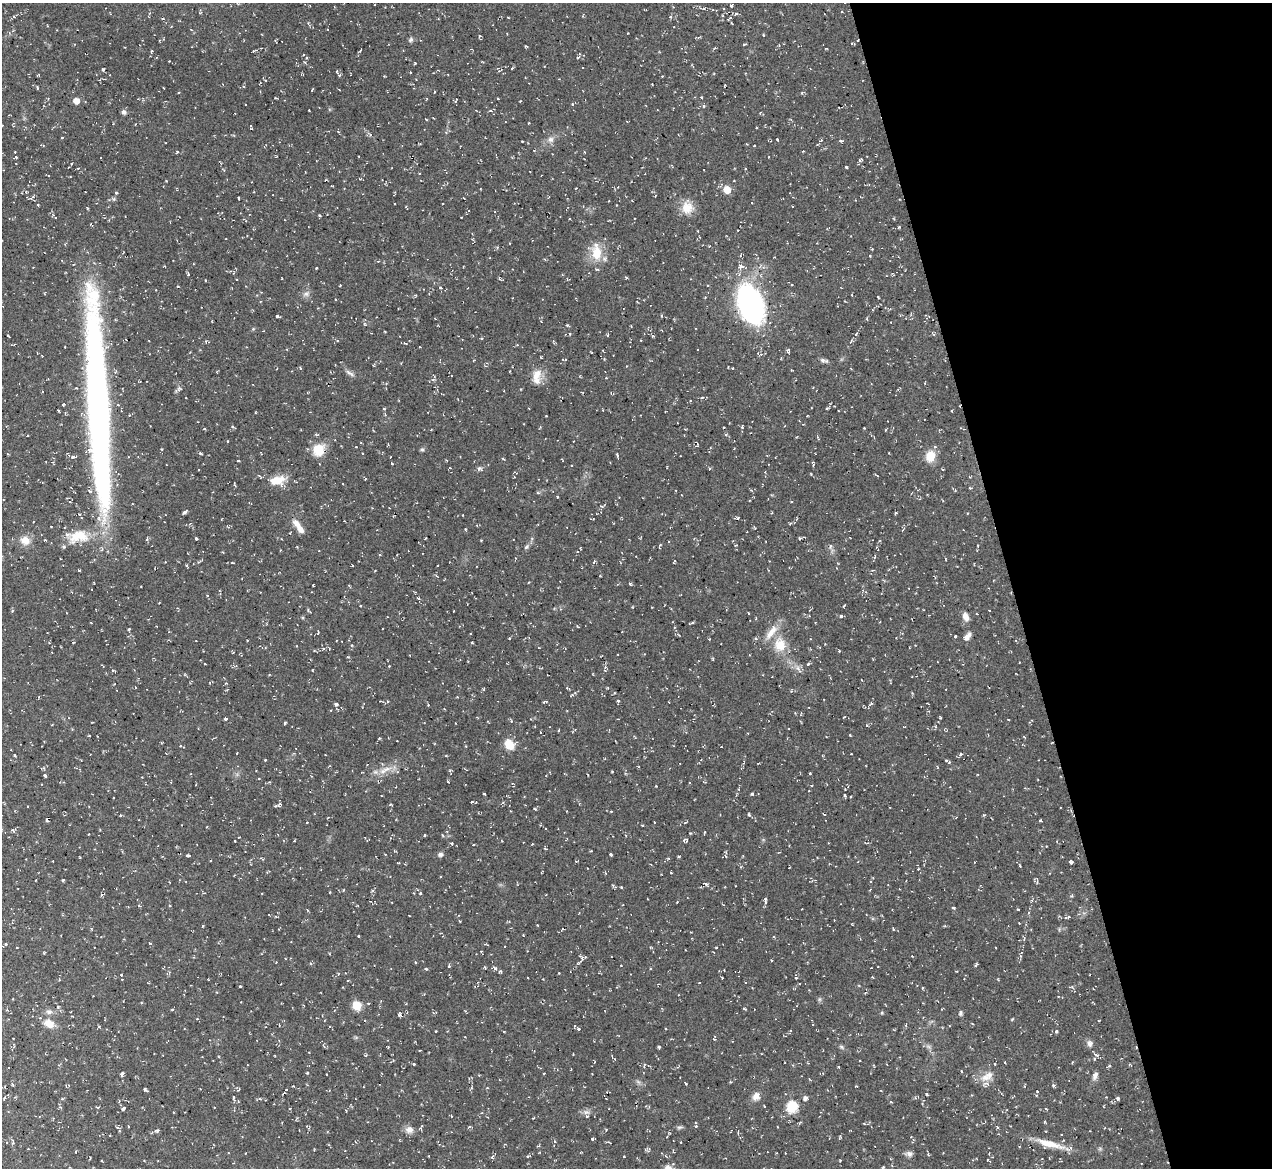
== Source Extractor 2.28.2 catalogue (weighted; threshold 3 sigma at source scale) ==
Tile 12 of 4 x 4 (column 4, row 3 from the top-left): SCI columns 3873-5142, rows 1320-2485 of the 5142 x 5088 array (HDU 1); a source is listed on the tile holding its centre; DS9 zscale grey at full resolution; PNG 1274 x 1170 px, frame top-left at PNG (2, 3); no overlay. Shown black and unused: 21% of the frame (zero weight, under 2 of 3 exposures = <1% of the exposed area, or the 3 px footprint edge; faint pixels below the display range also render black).
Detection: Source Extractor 2.28.2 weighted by HDU 2 'WHT'; one run over the whole footprint, this tile lists its part. Background 0.0534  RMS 0.0089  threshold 0.0399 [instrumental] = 3 sigma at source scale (4.5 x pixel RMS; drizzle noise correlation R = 1.50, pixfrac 1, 0.05/0.05 arcsec/px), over >= 5 px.
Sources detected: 327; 15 cosmic-ray / hot-pixel residue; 1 long thin detection or spike segment (spike, bleed or trail) — not listed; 4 inside a brighter listed object's ellipse — not listed separately; the other 307 listed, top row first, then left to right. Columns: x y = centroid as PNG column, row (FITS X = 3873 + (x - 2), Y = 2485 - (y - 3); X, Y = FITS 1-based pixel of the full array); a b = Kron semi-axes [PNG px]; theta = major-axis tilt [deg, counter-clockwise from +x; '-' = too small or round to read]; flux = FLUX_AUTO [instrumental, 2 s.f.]
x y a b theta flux
731 6 4 3 - 1.4
842 11 3 3 - 0.79
508 17 3 2 - 0.53
163 18 4 2 - 0.89
191 29 4 2 - 0.64
480 36 3 3 - 1.4
411 40 7 6 - 1.8
744 44 3 2 - 1.1
526 46 3 3 - 0.78
255 50 8 3 24 1.1
578 57 5 4 - 1.4
415 63 3 2 - 0.81
512 68 3 3 - 0.79
103 69 3 3 - 1.6
410 72 3 2 - 0.79
338 73 10 3 -59 1.6
662 76 3 2 - 0.6
652 84 3 2 - 0.56
37 88 4 2 - 0.71
164 88 3 2 - 0.51
179 92 3 3 - 0.71
701 97 3 2 - 0.77
498 99 3 2 - 0.66
76 101 5 5 - 8
572 104 4 4 - 0.92
309 110 3 2 - 0.72
492 110 8 3 26 1.2
124 112 6 5 - 2.4
235 113 3 2 - 0.64
426 119 4 2 - 0.58
791 120 4 3 - 0.92
627 121 3 2 - 0.69
338 131 4 3 - 0.93
62 137 3 2 - 0.65
551 139 9 8 - 3.7
777 139 3 2 - 0.97
821 140 4 4 - 1.2
841 141 5 3 - 1.3
754 146 2 2 - 0.71
803 151 3 2 - 0.86
15 152 2 2 - 0.61
177 152 4 3 - 0.9
16 157 4 3 - 0.93
860 160 6 3 40 1.2
846 167 3 3 - 1.1
745 169 3 2 - 0.76
331 186 3 2 - 0.56
727 190 7 6 - 11
116 193 4 3 - 0.98
31 198 7 3 42 1.6
239 198 3 3 - 1.8
38 205 3 2 - 0.68
792 206 2 2 - 0.61
687 208 17 15 88 12
320 216 4 3 - 0.99
461 217 2 2 - 0.53
899 227 5 3 - 0.87
738 230 2 2 - 0.71
605 239 3 3 - 0.74
597 253 16 11 -85 19
741 266 12 4 -16 3.3
317 268 3 2 - 1.2
596 269 5 4 - 1.2
188 274 4 3 - 1.2
626 277 4 3 - 0.9
499 278 5 4 - 1
206 280 3 2 - 0.97
340 285 3 2 - 0.61
707 285 3 2 - 0.59
178 286 3 2 - 0.7
440 288 4 4 - 1.5
306 294 7 6 - 2.9
878 297 3 2 - 0.7
512 298 3 2 - 0.59
335 299 3 2 - 0.86
751 304 21 13 -70 360
277 316 4 3 - 1.5
867 319 4 3 - 0.76
365 324 5 3 - 0.98
567 325 4 4 - 0.96
631 326 3 2 - 0.64
856 334 5 3 - 0.98
607 335 5 3 - 0.8
788 351 5 4 - 1.4
823 360 9 5 -12 2.4
300 368 4 3 - 0.83
791 370 2 2 - 0.55
349 373 15 4 -35 2.7
536 375 18 12 68 11
925 383 3 2 - 0.68
702 397 5 3 - 0.74
186 398 2 2 - 0.52
384 409 4 3 - 0.81
952 411 3 2 - 0.7
742 426 5 3 - 1.1
232 427 5 3 - 0.97
540 427 4 3 - 0.79
724 427 2 2 - 0.69
204 429 3 3 - 0.82
885 430 4 2 - 0.6
228 441 3 2 - 0.61
318 450 15 14 - 17
422 450 6 4 -1 1.3
200 453 4 3 - 1.1
617 455 6 3 -69 0.82
930 456 12 10 77 14
73 457 5 3 - 1.1
503 459 4 2 - 0.65
392 463 3 2 - 0.9
813 464 6 3 -60 1
710 468 3 3 - 1.1
479 469 7 6 - 2
942 469 3 2 - 0.84
277 480 14 10 3 17
234 484 6 2 -75 0.97
970 488 4 3 - 0.79
557 497 3 2 - 0.62
600 506 5 3 - 1
184 512 6 3 41 2.5
895 513 3 3 - 1.1
463 515 2 2 - 0.46
738 517 4 2 - 0.65
296 523 11 7 -49 5.7
228 527 4 4 - 1.1
78 536 28 16 15 24
800 538 4 3 - 1.2
196 539 3 3 - 1.6
25 540 13 11 -17 8.4
45 540 3 2 - 0.72
660 545 6 3 70 1.2
830 546 6 4 89 1.6
526 547 8 5 48 1.8
578 552 3 2 - 0.78
594 562 6 4 65 1.3
232 563 5 3 - 0.96
186 565 4 3 - 0.93
79 570 3 2 - 0.87
375 571 3 2 - 0.59
630 583 4 3 - 1.2
313 585 3 3 - 0.94
418 598 4 3 - 0.96
360 606 3 3 - 1.4
748 613 3 2 - 0.85
841 616 4 4 - 1.5
965 617 9 6 -72 5.8
756 618 4 2 - 0.69
693 623 4 3 - 1.2
129 629 3 3 - 1.5
955 636 3 3 - 1.2
967 637 10 5 53 4.7
756 638 4 4 - 1.4
247 640 3 2 - 0.56
196 641 2 2 - 0.48
472 643 3 2 - 0.78
780 645 19 15 -83 16
323 649 5 3 - 1.3
839 651 3 2 - 0.87
233 652 4 3 - 0.59
204 664 3 2 - 0.97
808 664 4 4 - 1.1
389 666 3 2 - 0.63
798 668 7 4 -87 2.3
113 670 4 3 - 1.3
618 701 4 3 - 1.3
545 702 6 3 10 1.5
336 704 3 3 - 3
870 704 8 3 45 1.2
444 709 2 2 - 0.62
940 717 4 2 - 0.87
226 719 3 3 - 1.7
285 723 4 3 - 1.6
455 723 2 2 - 0.54
866 725 4 3 - 0.73
559 730 4 2 - 0.75
509 744 10 8 -57 16
851 754 3 2 - 0.69
960 754 5 4 - 1.4
15 755 4 2 - 0.76
265 760 3 2 - 0.74
947 760 6 3 -33 1.7
385 770 21 6 28 9
810 773 3 3 - 1.4
45 776 3 3 - 2
259 779 3 2 - 0.71
845 789 4 3 - 0.71
484 794 3 2 - 1.1
752 794 3 3 - 1.3
845 795 4 3 - 1.1
472 802 4 3 - 0.94
390 805 4 3 - 0.75
277 806 8 3 -5 1.4
535 809 4 2 - 0.79
611 811 3 2 - 0.84
121 815 3 3 - 1.3
749 815 4 4 - 1.4
47 820 5 3 - 1.2
1040 820 3 2 - 0.87
307 822 3 2 - 0.7
654 822 3 2 - 0.53
705 832 4 2 - 0.68
89 834 2 2 - 0.63
424 835 3 2 - 0.78
685 840 6 5 - 1.8
235 841 2 2 - 0.92
452 843 4 4 - 1.1
532 844 3 2 - 0.6
440 854 6 5 - 2.6
188 855 4 3 - 2.8
611 855 3 2 - 1.3
679 856 3 2 - 1.2
974 862 3 2 - 0.55
1071 862 4 3 - 2.1
918 869 3 2 - 0.58
671 873 4 2 - 0.59
63 880 4 3 - 0.99
1034 880 7 3 -76 1.2
706 884 6 3 -36 1.4
613 885 6 5 - 1.2
621 887 3 3 - 0.69
343 890 4 2 - 0.62
420 893 4 4 - 0.84
765 900 7 4 -86 2.3
139 905 5 3 - 0.93
953 908 4 3 - 1.1
460 921 3 2 - 0.93
203 926 4 3 - 0.68
893 929 4 3 - 0.77
358 936 3 2 - 1.1
150 943 4 2 - 0.7
5 944 4 3 - 1.1
716 947 3 2 - 0.93
582 958 6 4 -73 1.5
276 962 2 2 - 0.48
415 962 4 3 - 0.74
976 965 4 3 - 1.3
449 966 4 3 - 1.3
495 968 7 5 -39 2.5
426 969 4 3 - 1.1
724 970 2 2 - 0.54
559 973 3 2 - 0.58
796 977 5 3 - 1.4
722 978 3 2 - 0.65
699 983 2 2 - 0.55
745 983 3 2 - 0.69
658 984 4 3 - 0.7
240 986 3 3 - 0.9
617 987 4 2 - 0.68
12 999 3 2 - 0.55
356 1005 7 7 - 16
58 1007 5 4 - 1.2
172 1009 4 3 - 0.81
745 1009 6 2 -19 0.83
49 1012 10 6 0 3.1
961 1013 7 5 81 1.6
399 1014 8 3 -89 1.3
1012 1019 4 4 - 0.72
49 1023 13 9 -25 9.3
579 1029 3 3 - 2.3
1056 1031 4 4 - 1.4
714 1039 5 3 - 0.69
1090 1043 8 8 - 3.3
659 1047 3 3 - 1.4
841 1047 6 5 - 1.4
1094 1059 5 3 - 1.1
414 1064 3 3 - 0.82
995 1064 3 3 - 0.77
1109 1066 4 4 - 1.2
961 1071 4 3 - 0.88
307 1073 3 3 - 2.1
544 1073 3 2 - 0.6
122 1074 4 4 - 2.2
1095 1075 10 6 65 3.7
985 1077 13 10 34 8.5
686 1083 3 3 - 0.87
1053 1085 5 4 - 1.1
286 1089 4 3 - 1.1
145 1090 5 3 - 1.5
1037 1092 4 3 - 0.66
927 1094 3 3 - 1.3
756 1096 11 9 62 5.3
4 1098 5 3 - 1.1
234 1098 8 3 -78 1.5
805 1098 5 5 - 3
1118 1098 5 5 - 1.5
62 1099 4 4 - 0.98
260 1099 6 3 -19 1.1
764 1106 3 2 - 0.64
792 1107 6 6 - 71
124 1108 4 3 - 3.9
587 1116 5 4 - 1.4
800 1122 4 3 - 1
128 1126 3 2 - 0.68
422 1126 6 3 47 1.1
118 1127 5 4 - 1.7
469 1127 5 3 - 0.95
679 1127 8 4 8 1.6
997 1127 5 3 - 0.86
157 1130 6 4 9 1.5
409 1130 10 9 - 5.1
592 1139 3 3 - 1.5
1050 1144 38 8 -15 16
1019 1146 3 2 - 0.61
909 1154 8 7 - 3.1
528 1156 5 3 - 1
624 1156 2 2 - 0.7
492 1157 5 4 - 1.5
840 1160 3 2 - 0.64
Unlisted compact peaks at least as high as the median listed source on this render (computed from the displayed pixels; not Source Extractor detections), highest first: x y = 882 1013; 1018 909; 850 735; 696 1126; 121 975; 819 999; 811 474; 984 815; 870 256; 656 786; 612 772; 827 408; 690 833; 802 93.